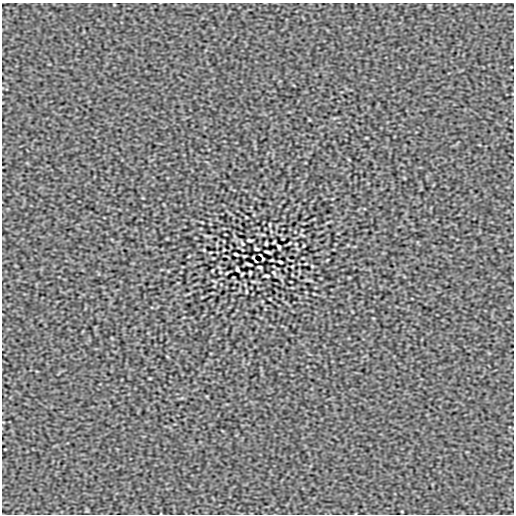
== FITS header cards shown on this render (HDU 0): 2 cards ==
NAXIS1  =                  512
NAXIS2  =                  512

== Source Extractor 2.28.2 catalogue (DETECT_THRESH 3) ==
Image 512 x 512 px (HDU 0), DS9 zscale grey, 1 PNG px = 1 image px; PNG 516 x 516 px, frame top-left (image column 1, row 512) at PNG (2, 3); no overlay
Background 1.86e-07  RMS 2.4e-04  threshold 7.13e-04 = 3 sigma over >= 5 px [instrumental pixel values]
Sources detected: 31; all 31 listed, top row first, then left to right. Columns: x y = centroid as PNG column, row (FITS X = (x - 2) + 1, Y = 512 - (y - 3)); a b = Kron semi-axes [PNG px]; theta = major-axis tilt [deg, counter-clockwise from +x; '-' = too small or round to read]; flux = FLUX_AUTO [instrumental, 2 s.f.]
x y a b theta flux
202 222 4 2 - 0.012
270 224 4 2 - 0.014
263 235 5 3 - 0.013
250 240 5 2 - 0.026
242 243 4 2 - 0.017
289 243 6 2 45 0.013
266 244 4 2 - 0.018
296 244 2 2 - 0.0096
279 247 5 3 - 0.027
257 249 4 3 - 0.025
204 250 2 2 - 0.0099
267 252 6 2 -16 0.026
236 254 4 2 - 0.025
260 255 3 2 - 0.012
244 256 3 2 - 0.012
253 257 3 3 - 0.015
263 259 3 3 - 0.015
272 260 3 2 - 0.012
256 261 3 2 - 0.012
280 262 4 2 - 0.025
249 264 6 2 -16 0.026
312 266 2 2 - 0.0099
259 267 4 3 - 0.025
237 269 5 3 - 0.027
250 272 4 2 - 0.018
227 273 6 2 45 0.013
274 273 4 2 - 0.017
266 276 5 2 - 0.026
214 281 7 3 -32 0.018
246 292 4 2 - 0.014
314 294 4 2 - 0.012